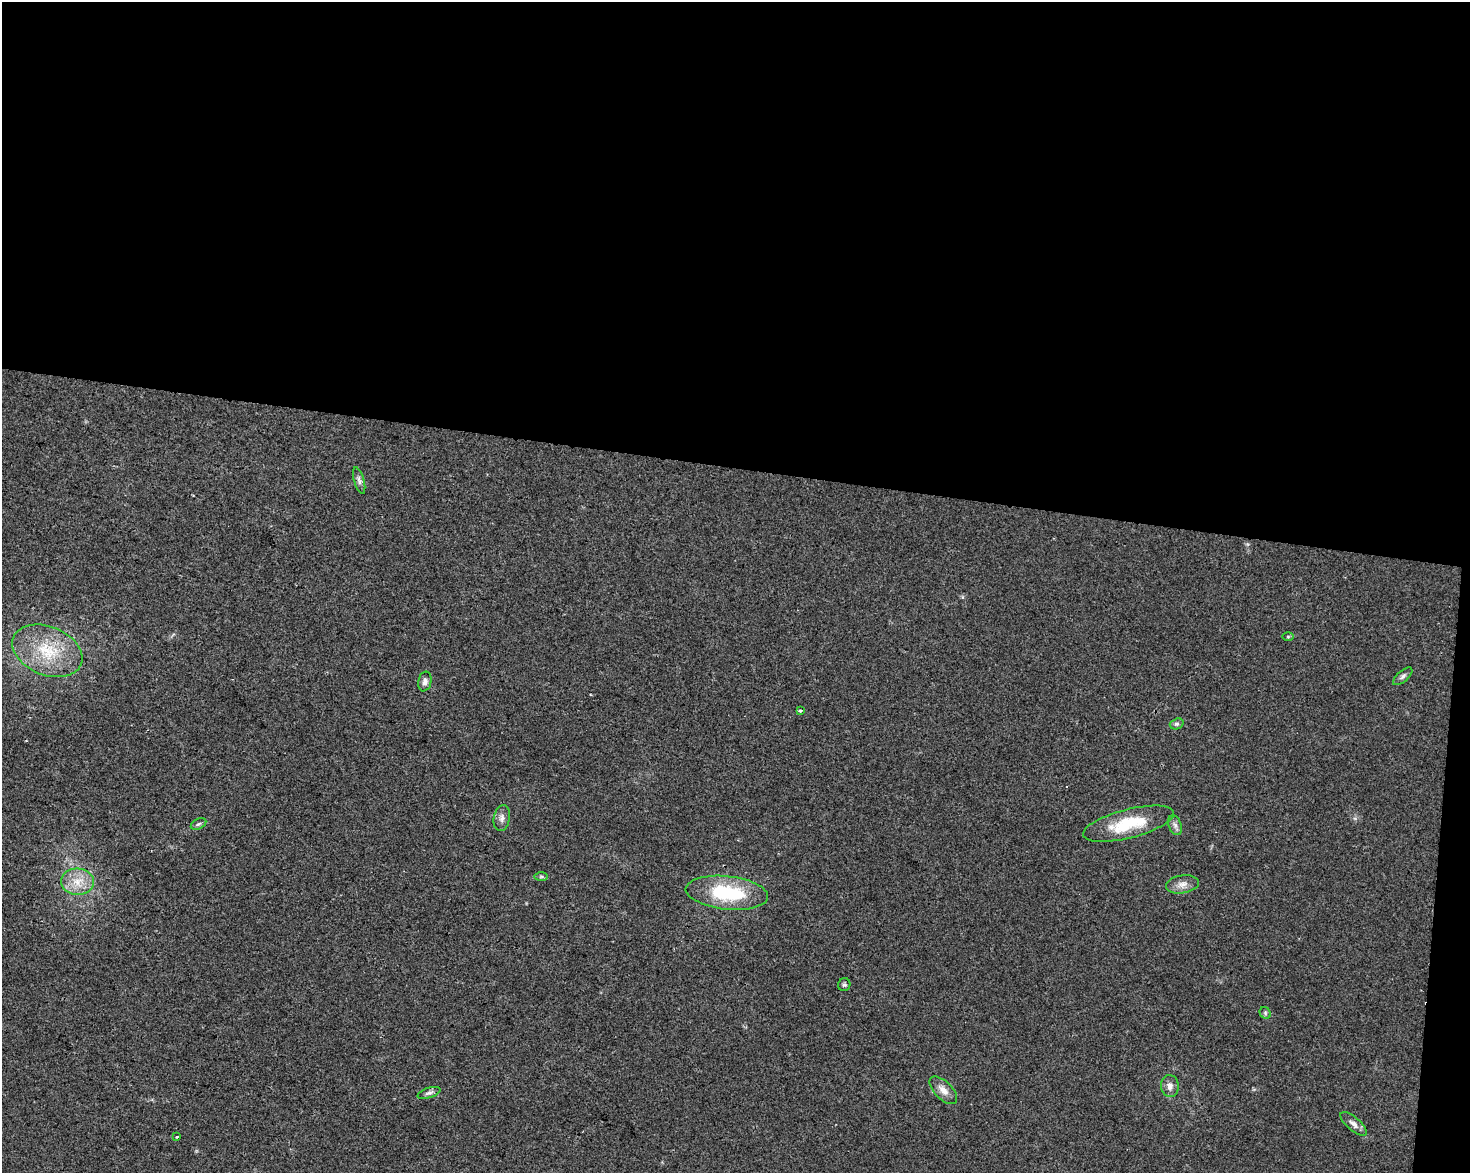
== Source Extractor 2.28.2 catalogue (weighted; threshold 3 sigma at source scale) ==
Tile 3 of 3 x 4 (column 3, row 1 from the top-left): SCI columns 3221-4688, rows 3514-4684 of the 4915 x 4692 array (HDU 1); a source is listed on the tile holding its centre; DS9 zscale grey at full resolution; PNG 1472 x 1175 px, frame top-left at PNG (2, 2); each listed source drawn as its Kron ellipse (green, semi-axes under 4 px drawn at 4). Shown black and unused: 41% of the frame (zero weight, under 2 of 3 exposures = <1% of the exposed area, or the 3 px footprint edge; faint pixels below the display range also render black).
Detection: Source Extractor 2.28.2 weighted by HDU 2 'WHT'; one run over the whole footprint, this tile lists its part. Background 0.0211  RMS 0.0045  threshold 0.0201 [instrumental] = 3 sigma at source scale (4.5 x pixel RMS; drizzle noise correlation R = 1.50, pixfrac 1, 0.0396/0.0396 arcsec/px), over >= 5 px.
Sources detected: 22; all 22 listed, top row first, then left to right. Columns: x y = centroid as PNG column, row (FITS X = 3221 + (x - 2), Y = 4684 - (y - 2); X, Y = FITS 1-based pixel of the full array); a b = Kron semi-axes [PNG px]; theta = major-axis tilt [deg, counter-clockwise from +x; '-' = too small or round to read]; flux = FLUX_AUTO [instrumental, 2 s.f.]
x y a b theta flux
359 481 14 5 -74 1.6
1288 636 6 4 0 0.51
47 651 36 24 -22 23
1403 676 12 5 41 1.4
425 682 10 6 79 1.8
801 711 4 4 - 0.73
1177 724 7 5 19 0.95
502 818 13 8 80 2.3
198 824 8 5 26 0.92
1128 824 47 14 14 20
1175 825 10 6 -69 1.6
541 876 7 4 0 0.8
77 882 16 13 -4 7.6
1182 884 16 9 8 3.2
727 893 41 16 -6 31
844 985 6 6 - 0.95
1265 1013 6 5 - 0.72
1170 1086 11 9 -86 2.6
943 1090 17 8 -45 3.9
429 1093 12 5 18 1.4
1354 1124 16 6 -42 2.5
177 1137 3 2 - 0.74